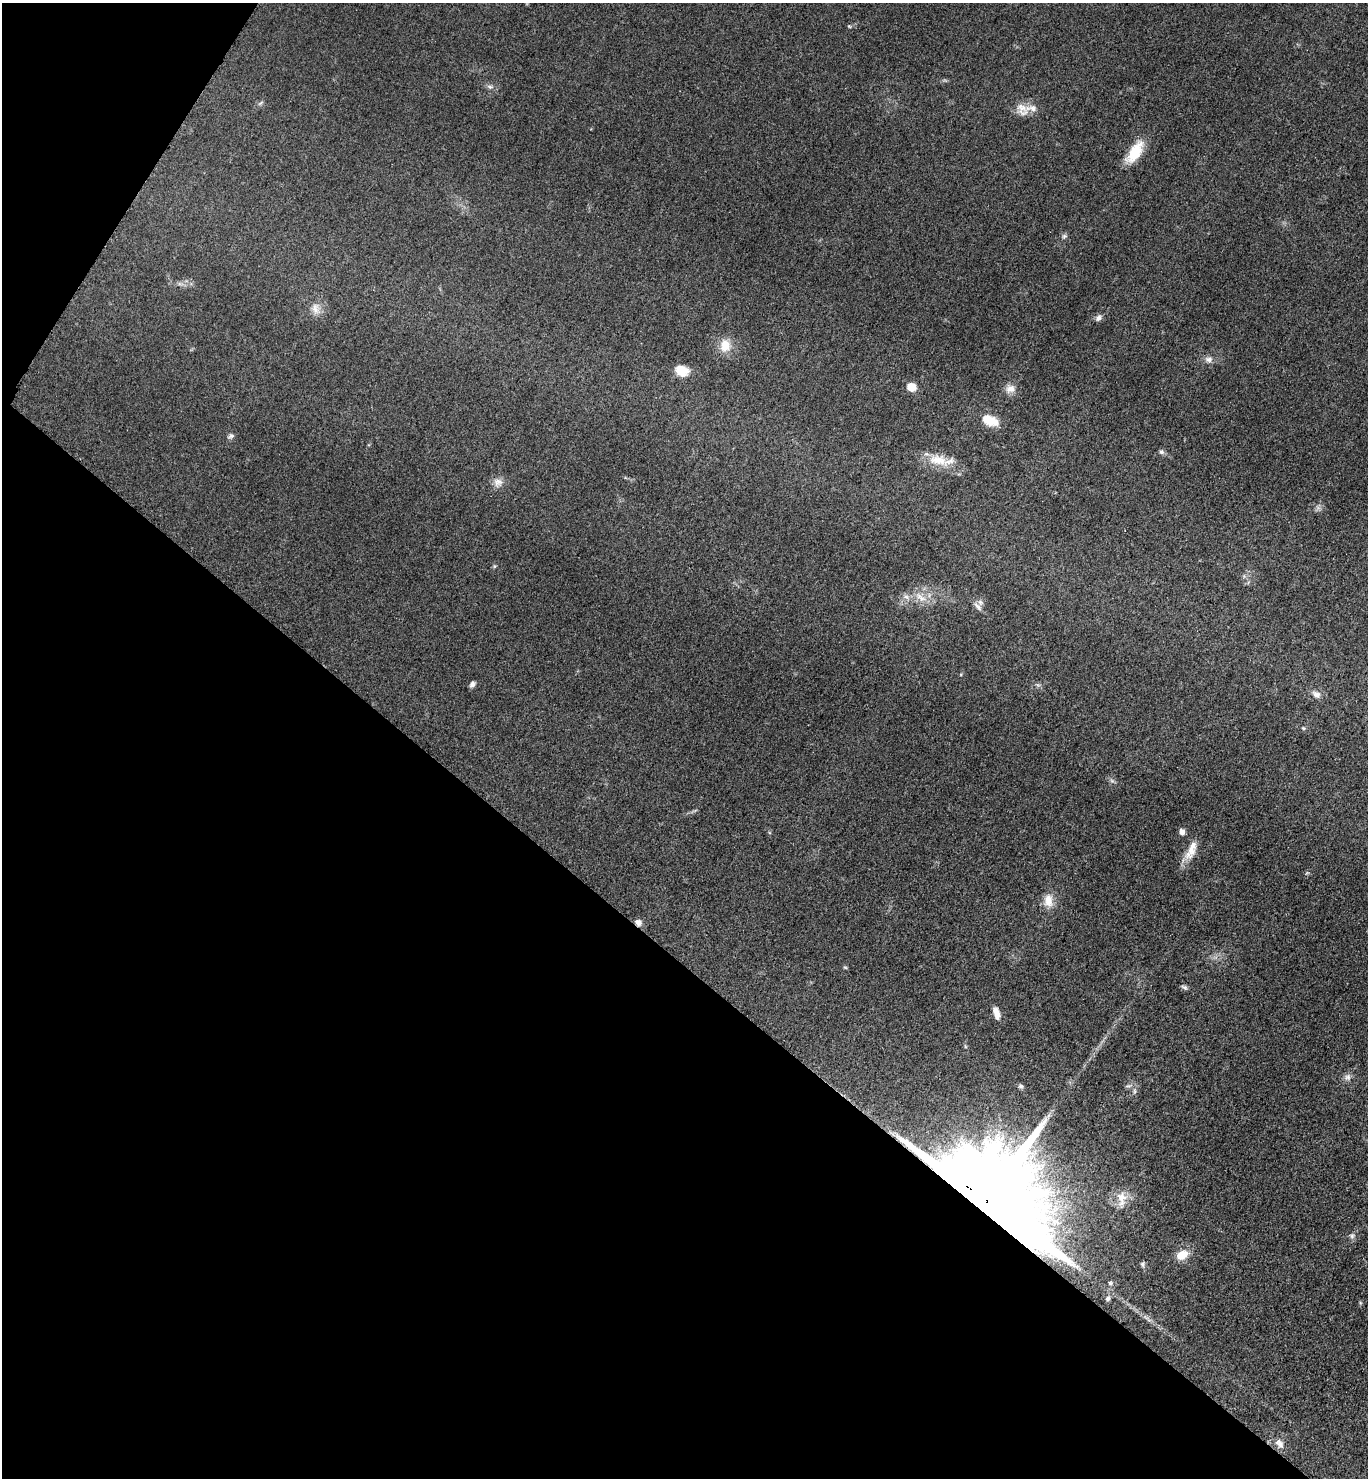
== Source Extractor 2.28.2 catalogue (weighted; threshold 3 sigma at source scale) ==
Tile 9 of 4 x 4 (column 1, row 3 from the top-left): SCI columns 303-1668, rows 1488-2963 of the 5928 x 5924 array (HDU 1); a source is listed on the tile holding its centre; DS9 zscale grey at full resolution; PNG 1370 x 1480 px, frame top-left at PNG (2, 3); no overlay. Shown black and unused: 37% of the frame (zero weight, under 3 of 5 exposures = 1% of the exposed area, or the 3 px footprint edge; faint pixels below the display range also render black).
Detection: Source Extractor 2.28.2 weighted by HDU 2 'WHT'; one run over the whole footprint, this tile lists its part. Background 0.0496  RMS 0.0058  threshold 0.0261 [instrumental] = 3 sigma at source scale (4.5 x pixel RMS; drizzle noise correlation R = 1.50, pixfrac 1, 0.05/0.05 arcsec/px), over >= 5 px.
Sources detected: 50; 1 too faint to see at this stretch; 1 inside a brighter object's white glare — not listed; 2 inside a brighter listed object's ellipse — not listed separately; the other 46 listed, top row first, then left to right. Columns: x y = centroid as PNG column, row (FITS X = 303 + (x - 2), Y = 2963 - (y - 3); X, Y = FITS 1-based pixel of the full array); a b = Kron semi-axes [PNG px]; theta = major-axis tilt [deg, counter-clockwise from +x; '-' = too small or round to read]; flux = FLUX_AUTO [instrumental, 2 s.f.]
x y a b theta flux
849 26 6 3 -19 0.62
490 87 9 6 -3 1.8
260 103 9 3 34 1
1022 109 19 15 -53 7.5
1135 152 29 12 57 16
1064 236 8 5 48 1.3
316 309 17 11 -72 5.4
1099 318 10 7 42 2
725 345 14 11 78 10
1208 359 11 8 3 2.9
682 371 17 12 -22 8.8
911 387 7 7 - 11
1010 389 14 12 -8 4.5
991 420 19 13 -28 9
231 436 10 7 36 1.7
1161 452 7 6 - 1.5
938 460 28 15 -8 13
498 482 13 11 48 4.1
494 566 6 4 90 0.73
906 597 11 6 -14 2.6
920 597 20 8 -36 6.4
978 606 15 6 -51 2.7
472 684 7 5 55 1.8
1038 685 7 4 -32 1.2
1316 694 13 9 -34 3.5
1303 728 6 4 -22 0.78
1112 781 7 4 -19 1.2
1182 832 7 6 - 2.8
1191 850 29 11 67 8.9
1048 901 19 13 -87 7.4
638 922 9 7 -38 2.8
845 967 6 4 -2 0.65
1184 987 9 5 -28 1.4
996 1013 16 7 -73 4.7
1348 1077 10 8 58 2.6
1020 1086 7 5 -16 1.1
1134 1091 10 4 -90 1.5
1049 1115 7 4 70 1.4
1121 1198 21 12 88 7.4
986 1200 31 19 -37 24000
1352 1236 8 7 - 1.6
1182 1255 14 10 27 8.5
1142 1264 6 5 - 1
1110 1283 7 6 - 1.5
1108 1298 8 6 69 1.5
1279 1443 14 9 -47 4.3
Overlapping masked pixels (flux is a lower limit): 2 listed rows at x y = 638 922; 986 1200